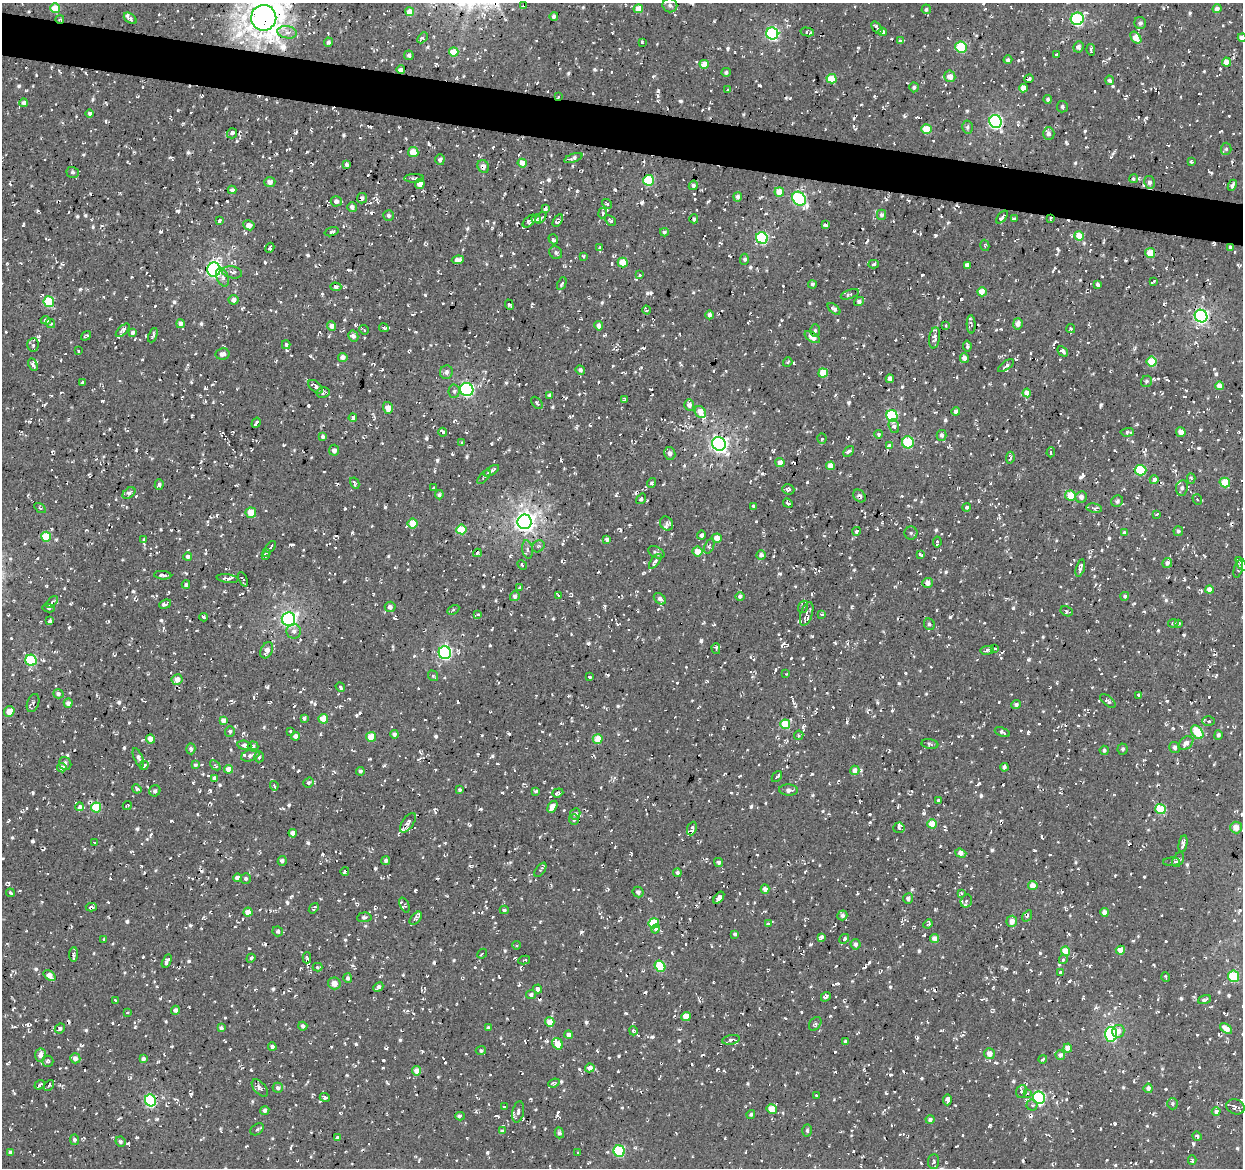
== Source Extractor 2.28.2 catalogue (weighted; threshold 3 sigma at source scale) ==
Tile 11 of 4 x 4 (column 3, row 3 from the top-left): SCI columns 2486-3726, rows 1448-2613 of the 4966 x 5165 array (HDU 1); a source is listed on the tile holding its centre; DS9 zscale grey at full resolution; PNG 1245 x 1170 px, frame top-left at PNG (2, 3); each listed source drawn as its Kron ellipse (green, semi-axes under 4 px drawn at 4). Shown black and unused: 4% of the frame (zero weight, under 2 of 3 exposures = <1% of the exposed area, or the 3 px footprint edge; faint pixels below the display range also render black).
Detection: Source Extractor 2.28.2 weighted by HDU 2 'WHT'; one run over the whole footprint, this tile lists its part. Background 0.00843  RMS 0.0089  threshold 0.0399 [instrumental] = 3 sigma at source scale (4.5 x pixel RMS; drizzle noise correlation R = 1.50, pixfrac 1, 0.0396/0.0396 arcsec/px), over >= 5 px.
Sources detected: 1733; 151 cosmic-ray / hot-pixel residue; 1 long thin detection or spike segment (spike, bleed or trail) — neither listed nor drawn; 34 inside a brighter listed object's ellipse — not listed separately; of the other 1547, all 500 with FLUX_AUTO >= 1.72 (the completeness limit of this list) listed and drawn (1047 fainter detections not listed), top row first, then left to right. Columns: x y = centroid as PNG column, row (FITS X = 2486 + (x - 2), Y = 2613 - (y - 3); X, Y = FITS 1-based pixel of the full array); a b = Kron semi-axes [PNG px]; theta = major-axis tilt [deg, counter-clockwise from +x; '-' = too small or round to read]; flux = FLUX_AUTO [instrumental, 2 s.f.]
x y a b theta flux
524 5 4 3 - 8.5
670 5 7 7 - 2.7
55 8 5 5 - 20
638 9 5 4 - 12
926 9 5 4 - 1.9
1217 9 4 4 - 4.9
410 12 4 4 - 9.5
554 16 4 4 - 2.3
130 18 7 4 -39 2.4
264 18 13 12 - 1700
60 19 4 2 - 1.7
1077 19 6 6 - 110
1140 23 6 6 - 2.9
877 28 7 3 -53 3.3
287 32 10 6 -10 5
807 32 7 4 -12 2.8
882 32 4 4 - 4.9
772 34 6 6 - 140
422 38 6 4 45 3.3
1136 38 7 4 -53 12
1242 38 4 4 - 5.8
900 41 4 3 - 3
328 42 4 4 - 2.3
642 42 3 2 - 1.9
961 47 6 5 - 48
1078 47 5 5 - 3.5
1091 50 6 3 -79 2.7
454 52 4 4 - 17
1056 54 3 3 - 2.3
409 55 5 5 - 2.6
1008 60 4 3 - 2.5
1226 62 4 4 - 5.5
704 64 4 4 - 12
401 70 4 4 - 5.1
726 72 5 4 - 2
950 76 6 5 - 7
831 79 5 4 - 22
1029 79 5 4 - 4.8
1110 80 4 4 - 2.8
914 87 5 4 - 1.9
1024 88 4 4 - 8.8
728 90 3 3 - 2
558 96 3 3 - 1.9
1048 99 4 4 - 1.8
23 103 4 4 - 2.7
1062 107 5 5 - 1.9
90 113 4 4 - 2.1
996 121 6 6 - 190
967 127 6 5 - 2.2
926 129 5 5 - 21
232 133 5 5 - 3.4
1049 134 6 5 - 3
1226 149 6 5 - 1.8
413 152 5 5 - 14
573 158 10 4 19 3.4
440 160 5 4 - 2.9
1191 162 4 3 - 1.9
522 163 4 4 - 8.7
347 165 4 3 - 3
483 166 7 5 -61 3.8
73 172 6 5 - 1.8
414 178 10 4 1 2
1133 179 5 4 - 1.8
649 180 5 5 - 54
270 182 5 5 - 4.8
1149 182 6 5 - 3.2
420 184 5 5 - 6.3
693 185 5 4 - 2.1
1232 185 6 3 66 2
232 190 4 3 - 2.2
779 192 5 4 - 16
738 197 5 4 - 3.1
362 198 5 5 - 2.6
799 199 8 6 -45 120
336 201 5 5 - 3.6
607 204 5 3 - 1.8
352 207 5 5 - 3.3
545 209 4 3 - 2.9
603 213 5 4 - 2.1
882 215 5 4 - 2.6
388 216 5 5 - 2.3
1002 217 7 3 50 3.2
541 218 7 4 50 2.5
536 219 5 4 - 2.9
694 219 4 4 - 2.1
1014 219 4 3 - 2.4
1050 219 4 3 - 1.9
610 220 6 3 -45 2
219 221 4 3 - 3.6
529 221 8 4 43 2.4
558 221 7 4 57 2.9
249 225 6 5 - 5.4
825 225 4 3 - 5.6
332 232 7 3 16 2.2
664 232 4 4 - 2.1
1079 236 5 4 - 16
762 238 6 5 - 99
553 239 5 4 - 2.1
985 245 6 4 -74 1.9
270 248 5 3 - 3
600 248 4 3 - 2.2
1231 248 4 4 - 3.9
556 253 7 6 - 2.2
1150 253 5 5 - 16
583 256 3 3 - 1.9
744 259 5 4 - 2.3
458 260 6 4 7 3.9
623 263 5 5 - 16
874 264 5 4 - 2.1
967 265 4 4 - 5.1
214 269 7 6 - 240
232 272 10 6 -10 4.5
639 275 3 3 - 1.9
222 277 10 6 -70 3.5
1154 281 3 3 - 2
562 284 7 3 64 2.5
812 284 4 4 - 1.9
1097 285 4 3 - 3.7
336 287 5 4 - 2.3
982 292 4 4 - 13
850 294 9 4 19 2.4
233 300 5 5 - 4.2
49 302 5 5 - 45
859 302 5 4 - 3.1
509 305 5 3 - 2.1
834 309 7 4 -39 2.9
647 310 4 3 - 2.6
710 315 4 4 - 3.1
1201 316 6 6 - 250
46 320 5 3 - 2.7
51 324 5 3 - 1.8
181 324 4 4 - 4.1
971 324 9 4 -88 2.3
1018 324 5 4 - 5.5
332 326 4 4 - 3.7
599 326 4 4 - 4
946 326 3 3 - 2.1
384 328 5 4 - 1.8
1071 329 4 4 - 1.7
123 330 8 4 43 3.6
364 330 5 3 - 2
815 331 6 5 - 2
133 332 4 3 - 19
153 335 7 3 68 2.4
86 336 5 3 - 2
353 336 5 5 - 3.2
812 337 8 4 -35 9.3
935 338 11 5 81 3.8
33 345 6 6 - 2.2
286 345 4 4 - 1.8
967 346 5 3 - 1.9
79 351 3 3 - 1.8
1063 351 6 4 -44 4.1
222 354 7 5 11 3.4
343 357 4 4 - 4.2
964 358 5 4 - 3.3
788 362 5 3 - 1.8
1151 362 5 5 - 23
33 365 6 3 -66 3.9
1006 366 9 3 36 2.4
580 370 5 4 - 2.3
446 372 7 6 - 3.3
823 373 4 4 - 17
890 379 4 4 - 4.7
1146 381 6 5 - 2.3
82 382 3 3 - 3.4
1219 386 4 4 - 7.6
315 387 9 5 -41 3.3
467 390 7 6 - 150
454 391 7 5 86 2.1
323 392 6 5 - 2.6
1027 393 4 4 - 8.8
549 396 4 3 - 1.9
624 399 4 3 - 2.5
537 403 7 4 -50 2.4
689 405 5 5 - 4
388 408 6 5 - 6.2
700 412 6 5 - 13
956 412 4 4 - 3.3
892 416 6 5 - 70
353 418 4 4 - 3.5
256 423 5 3 - 3.6
894 426 7 5 -68 3.3
443 432 4 3 - 2.2
1127 432 7 4 3 2.6
1181 432 5 4 - 6.7
878 434 4 3 - 2
941 435 5 5 - 2.7
323 437 4 4 - 2.1
822 439 5 4 - 2
908 442 6 6 - 50
462 443 3 3 - 2.4
719 444 7 6 - 350
889 446 4 3 - 19
334 450 5 5 - 3
848 451 6 4 47 2.2
1051 452 5 3 - 2
670 454 6 5 - 4.8
1010 458 6 3 83 2.8
780 463 4 4 - 6.7
831 466 4 4 - 11
1141 470 6 5 - 45
491 471 8 3 31 4.6
484 477 8 3 48 1.8
1191 478 5 4 - 1.7
1154 480 4 4 - 2.9
1225 482 5 4 - 22
355 483 6 3 -62 1.9
651 483 5 4 - 2.4
159 484 5 4 - 1.8
434 488 4 3 - 2.1
1182 488 8 6 82 3.3
788 489 6 5 - 1.9
129 493 7 4 38 2.7
439 495 4 4 - 1.9
859 496 7 5 -47 3.2
1070 496 5 5 - 23
1081 497 6 5 - 3.5
641 499 6 4 54 1.8
1197 499 6 4 -53 1.9
1117 501 6 5 - 2.3
788 503 5 3 - 2.1
754 506 4 3 - 2.7
966 507 4 4 - 1.9
40 508 6 4 -33 1.7
1094 508 8 4 -9 2.8
251 513 5 5 - 12
1157 514 4 3 - 1.9
525 522 7 7 - 530
413 523 5 5 - 16
667 523 7 6 - 2.7
461 529 5 5 - 31
857 531 4 4 - 3.8
1178 531 5 5 - 1.9
911 533 6 6 - 1.9
1124 533 4 4 - 2.8
701 535 4 4 - 1.8
46 537 5 5 - 32
717 538 5 4 - 7.8
607 539 4 3 - 2.3
143 540 3 3 - 2.1
937 542 5 3 - 6.6
538 546 7 5 40 1.8
709 546 8 4 68 1.7
271 547 6 2 50 2.7
528 549 9 5 -78 3
697 551 5 5 - 9.6
656 552 9 5 -27 2.3
267 553 4 3 - 1.8
477 553 4 3 - 1.8
761 555 5 4 - 3.4
920 555 4 3 - 2.9
188 556 4 4 - 2.8
265 556 4 3 - 1.8
655 561 9 4 52 3.6
1167 563 5 5 - 3.7
1241 564 8 4 -57 2.9
522 565 5 3 - 1.8
1080 568 9 4 74 4
1238 569 9 4 75 2.2
163 575 9 4 -4 4.9
227 579 11 4 -8 2.7
243 579 7 3 -66 1.8
928 583 5 5 - 5.8
186 584 4 4 - 1.8
520 587 3 3 - 8.1
1209 590 4 4 - 7.2
515 596 5 5 - 3.7
559 596 3 3 - 2
740 596 4 4 - 2.7
1125 596 4 4 - 1.8
660 599 7 5 -41 3
52 602 7 4 47 2.2
165 604 6 3 20 3
390 607 5 5 - 3.8
803 607 6 5 - 2.2
48 608 6 4 -13 1.8
453 610 6 4 29 1.7
1067 611 6 5 - 2
478 614 4 4 - 2.6
807 614 12 5 71 3.2
822 614 4 3 - 1.8
203 617 4 3 - 1.8
288 619 7 6 - 270
50 621 4 3 - 8.4
1173 623 5 3 - 2.4
1179 623 3 3 - 1.8
929 624 6 5 - 2
294 631 7 7 - 3.2
716 649 5 3 - 1.8
995 649 3 2 - 1.8
267 650 8 5 65 6.2
987 650 7 4 7 2.1
445 653 6 6 - 150
31 660 6 5 - 61
786 674 3 2 - 1.8
433 676 5 5 - 2.1
589 677 3 3 - 1.8
177 680 5 5 - 7.3
340 687 5 3 - 2
58 694 5 4 - 2.7
1139 695 4 3 - 1.8
1108 701 9 4 -37 2.1
33 703 9 6 69 2.2
68 703 4 4 - 3.4
1016 705 5 4 - 2.2
9 711 6 5 - 10
304 718 4 3 - 2.1
323 719 5 4 - 13
223 720 4 4 - 4.5
1208 721 6 5 - 1.9
785 724 5 5 - 28
230 731 5 5 - 1.9
291 731 4 3 - 2.1
1002 732 8 4 -22 2.2
1197 732 7 5 -52 26
394 734 4 4 - 3.1
799 735 5 4 - 1.8
1218 735 5 4 - 2.1
296 736 4 4 - 5.3
371 737 5 4 - 19
151 739 4 4 - 8.8
598 739 5 4 - 15
1186 743 8 5 37 5.3
930 744 8 4 -8 1.9
244 745 7 4 -8 3.5
253 747 5 5 - 2
1174 747 5 5 - 3.3
191 749 5 4 - 2.4
1122 749 5 5 - 2
1104 750 5 4 - 1.8
250 755 9 5 18 3.5
259 757 5 5 - 2.1
138 758 10 4 -66 3
65 763 7 6 - 2.7
144 765 5 3 - 4.1
195 765 4 4 - 1.9
215 765 6 4 -42 1.7
1004 767 4 4 - 2.5
62 768 5 4 - 4.6
229 769 4 4 - 10
855 770 5 4 - 5
360 771 4 4 - 1.9
777 777 6 2 49 2.1
214 778 4 4 - 3.1
309 782 5 5 - 1.7
274 786 4 4 - 1.7
137 789 5 3 - 1.8
460 790 4 3 - 1.9
789 790 9 5 -3 3
155 791 6 5 - 3.1
535 791 4 3 - 1.9
558 793 5 3 - 2.5
938 801 4 3 - 2.8
127 805 4 3 - 2.2
80 807 4 4 - 3.3
96 807 5 5 - 31
552 807 6 4 58 8.5
1160 809 5 5 - 35
575 814 6 5 - 2.3
574 819 5 5 - 2
408 823 11 5 55 3.6
932 824 4 4 - 13
1236 827 6 5 - 8.8
692 828 7 4 68 18
899 828 6 5 - 2.2
293 833 4 4 - 6.1
94 843 3 3 - 2.4
1183 844 8 4 80 4.1
961 853 6 4 -18 6.6
1178 860 8 5 58 2.6
282 861 5 4 - 2.8
386 861 4 4 - 2.2
719 862 4 4 - 2.5
1172 862 8 4 3 2.3
540 870 8 4 54 1.7
345 871 4 3 - 2.2
677 873 4 4 - 1.8
237 878 4 4 - 6.6
246 879 5 5 - 2.1
1033 885 5 4 - 9.4
765 889 4 4 - 5.6
638 892 6 5 - 2.6
10 893 4 3 - 3
961 893 3 3 - 2
719 898 7 4 53 4.3
908 898 5 5 - 3.1
966 901 6 5 - 1.9
404 905 8 4 -67 2.1
91 907 5 3 - 3.3
314 908 6 3 53 1.9
504 910 4 4 - 2.1
248 912 4 4 - 8.2
1104 912 4 4 - 5.6
842 915 5 5 - 2.7
1027 916 6 4 56 1.8
364 917 7 5 5 2.2
416 918 8 4 48 2.7
1012 921 5 5 - 8.1
654 923 5 5 - 37
768 924 3 3 - 2
928 924 5 4 - 2.1
655 929 4 4 - 4.1
278 931 5 5 - 2.1
735 934 4 3 - 1.8
821 937 4 3 - 3.7
844 939 5 4 - 2.2
935 939 4 4 - 8.9
104 940 3 3 - 1.8
855 944 5 5 - 3.1
516 945 4 4 - 2
1120 950 4 4 - 9.2
1066 951 4 4 - 18
74 954 7 3 86 1.8
482 954 5 3 - 2.4
251 958 5 3 - 3.3
307 958 5 4 - 1.7
524 960 6 3 10 1.8
1063 960 4 4 - 2
167 961 7 3 63 3
660 966 6 5 - 43
318 967 5 3 - 3.7
1060 972 3 3 - 2.9
50 976 6 4 -38 9.5
1234 976 6 5 - 39
1166 977 5 3 - 1.7
348 978 5 4 - 2.3
334 983 6 6 - 7.9
378 987 6 3 43 3.1
538 989 4 4 - 4.1
531 994 5 4 - 2
826 997 5 3 - 4
1205 1000 7 3 21 2.2
115 1001 3 3 - 1.8
175 1010 4 4 - 3
127 1012 3 3 - 2.3
686 1017 5 4 - 13
550 1022 5 4 - 11
815 1024 7 5 54 2.1
303 1026 4 4 - 2.5
60 1028 5 5 - 3.6
221 1028 4 4 - 2.6
488 1028 4 3 - 2.1
1226 1029 7 4 -39 10
633 1031 4 4 - 2.1
1118 1031 6 6 - 5.8
1111 1034 7 6 - 140
569 1035 4 4 - 4.1
731 1040 9 4 11 2
845 1041 3 3 - 1.9
558 1044 6 5 - 21
272 1047 4 4 - 2.4
1068 1048 4 4 - 10
481 1051 5 4 - 1.9
989 1054 5 5 - 7.9
40 1055 6 5 - 5.3
1060 1055 5 4 - 4.7
75 1058 5 5 - 5.5
143 1059 4 4 - 2.7
1043 1059 4 3 - 2.4
48 1061 5 5 - 2.1
590 1068 4 4 - 6.2
417 1071 5 4 - 8.1
554 1083 6 4 21 1.7
40 1085 5 3 - 2.7
49 1085 6 3 53 2.6
260 1088 10 5 -48 3.1
278 1088 5 5 - 3.1
1148 1088 4 4 - 3.4
1021 1091 6 5 - 1.8
1027 1093 4 3 - 2
817 1095 3 3 - 18
325 1098 5 4 - 1.8
1039 1098 6 6 - 120
150 1100 6 5 - 110
947 1100 5 4 - 5
1172 1104 6 5 - 1.9
1032 1105 5 5 - 1.7
504 1107 3 3 - 2.1
1235 1107 9 7 -22 3.3
772 1109 5 5 - 12
265 1110 4 4 - 3.3
518 1112 11 6 78 3.4
1216 1112 4 4 - 2.7
751 1114 4 4 - 1.8
460 1116 5 4 - 2.6
930 1119 4 4 - 2.9
257 1129 7 5 38 1.7
502 1131 4 4 - 2.3
807 1131 6 4 -88 1.7
559 1133 5 4 - 2.4
1197 1136 5 4 - 2.2
338 1138 4 4 - 3.5
74 1140 5 4 - 2.2
120 1142 5 5 - 2.1
619 1151 6 5 - 60
10 1152 4 3 - 3.1
578 1153 3 3 - 2.2
1192 1160 5 3 - 1.8
934 1161 7 5 87 3.6
Overlapping masked pixels (flux is a lower limit): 17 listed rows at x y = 524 5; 264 18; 60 19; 1077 19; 961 47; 401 70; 558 96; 649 180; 362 198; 1050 219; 1231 248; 1201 316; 859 496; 413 523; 552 807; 345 871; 49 1085
Isophote crosses this tile's border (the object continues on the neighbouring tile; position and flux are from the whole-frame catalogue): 3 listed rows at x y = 264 18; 1242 38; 1241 564